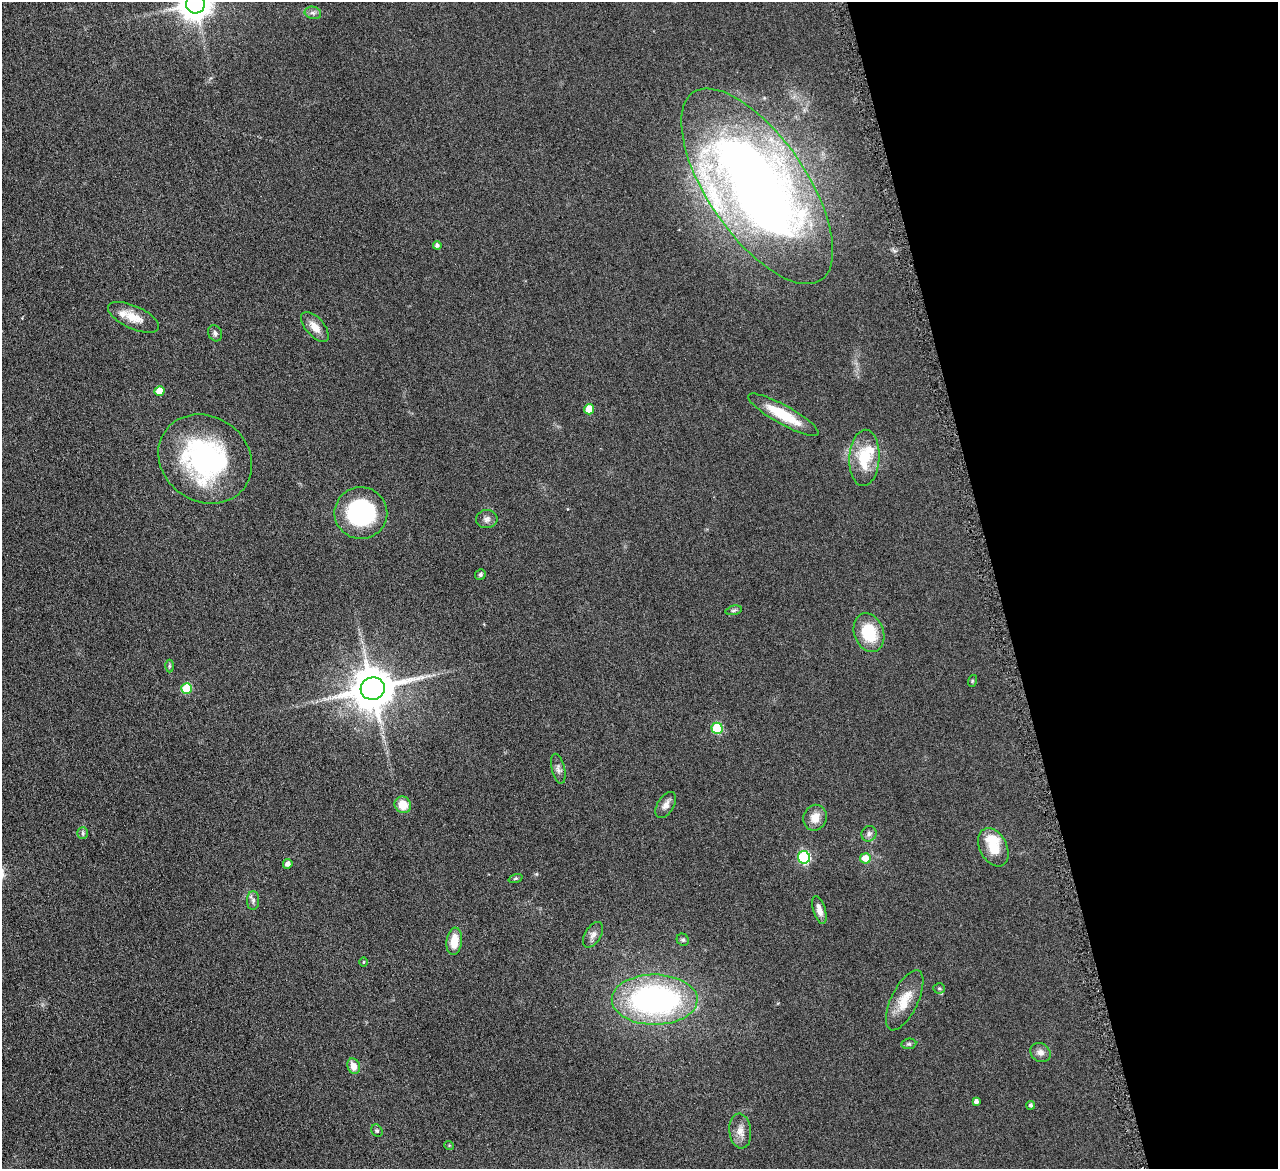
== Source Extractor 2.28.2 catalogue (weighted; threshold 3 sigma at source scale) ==
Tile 12 of 4 x 4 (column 4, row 3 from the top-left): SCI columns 3834-5109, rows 1441-2607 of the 5114 x 5096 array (HDU 1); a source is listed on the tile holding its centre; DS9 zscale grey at full resolution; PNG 1280 x 1171 px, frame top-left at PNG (2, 2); each listed source drawn as its Kron ellipse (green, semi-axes under 4 px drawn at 4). Shown black and unused: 22% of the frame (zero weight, under 4 of 8 exposures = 1% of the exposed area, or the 3 px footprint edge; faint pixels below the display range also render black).
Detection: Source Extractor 2.28.2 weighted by HDU 2 'WHT'; one run over the whole footprint, this tile lists its part. Background 0.0891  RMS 0.0087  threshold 0.0355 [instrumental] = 3 sigma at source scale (4.09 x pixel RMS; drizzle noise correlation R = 1.36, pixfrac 0.8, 0.05/0.05 arcsec/px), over >= 5 px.
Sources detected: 54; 1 inside a brighter object's white glare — neither listed nor drawn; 3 inside a brighter listed object's ellipse — not listed separately; the other 50 listed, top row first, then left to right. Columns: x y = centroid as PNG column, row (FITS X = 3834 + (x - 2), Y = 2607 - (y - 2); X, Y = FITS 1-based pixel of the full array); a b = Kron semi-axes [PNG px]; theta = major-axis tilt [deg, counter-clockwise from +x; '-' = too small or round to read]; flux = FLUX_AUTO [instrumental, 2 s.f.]
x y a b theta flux
195 4 9 9 - 1400
313 13 8 6 -12 2.5
757 186 114 49 -56 750
437 245 4 4 - 2
133 317 27 11 -25 13
315 327 18 9 -48 8.2
215 333 8 7 - 2.3
160 391 5 5 - 11
589 409 5 5 - 16
783 415 40 9 -29 28
864 458 28 15 87 29
205 459 49 42 -35 140
361 513 26 26 - 91
487 519 10 9 - 3.5
480 574 5 5 - 1.6
734 610 8 4 13 1.5
869 633 20 14 -70 31
169 666 6 4 89 1.1
972 681 6 3 72 0.79
187 688 5 5 - 31
373 689 12 11 - 2900
717 728 5 5 - 49
558 769 15 6 -77 3.3
403 805 8 8 - 12
666 805 14 8 58 4.5
815 818 13 11 70 9.1
83 833 6 5 - 1.5
869 834 8 7 - 2.7
993 847 20 13 -63 19
804 857 6 6 - 84
865 858 5 5 - 12
288 864 5 4 - 3.9
515 878 7 3 19 0.99
253 900 9 6 90 2.4
819 910 14 6 -74 5.4
593 935 14 8 59 4.1
683 940 6 5 - 1.6
454 941 14 7 83 13
363 962 4 3 - 0.67
939 988 6 5 - 1.4
655 1000 43 25 0 210
905 1000 33 13 64 17
909 1044 7 5 7 1.5
1040 1052 11 9 -36 4.1
354 1066 8 6 -70 7.8
976 1101 4 4 - 2.8
1031 1105 4 4 - 1.6
377 1131 6 5 - 1.3
740 1131 17 11 -84 7.4
449 1145 5 3 - 0.68
Isophote crosses this tile's border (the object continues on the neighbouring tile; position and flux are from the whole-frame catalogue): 1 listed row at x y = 195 4